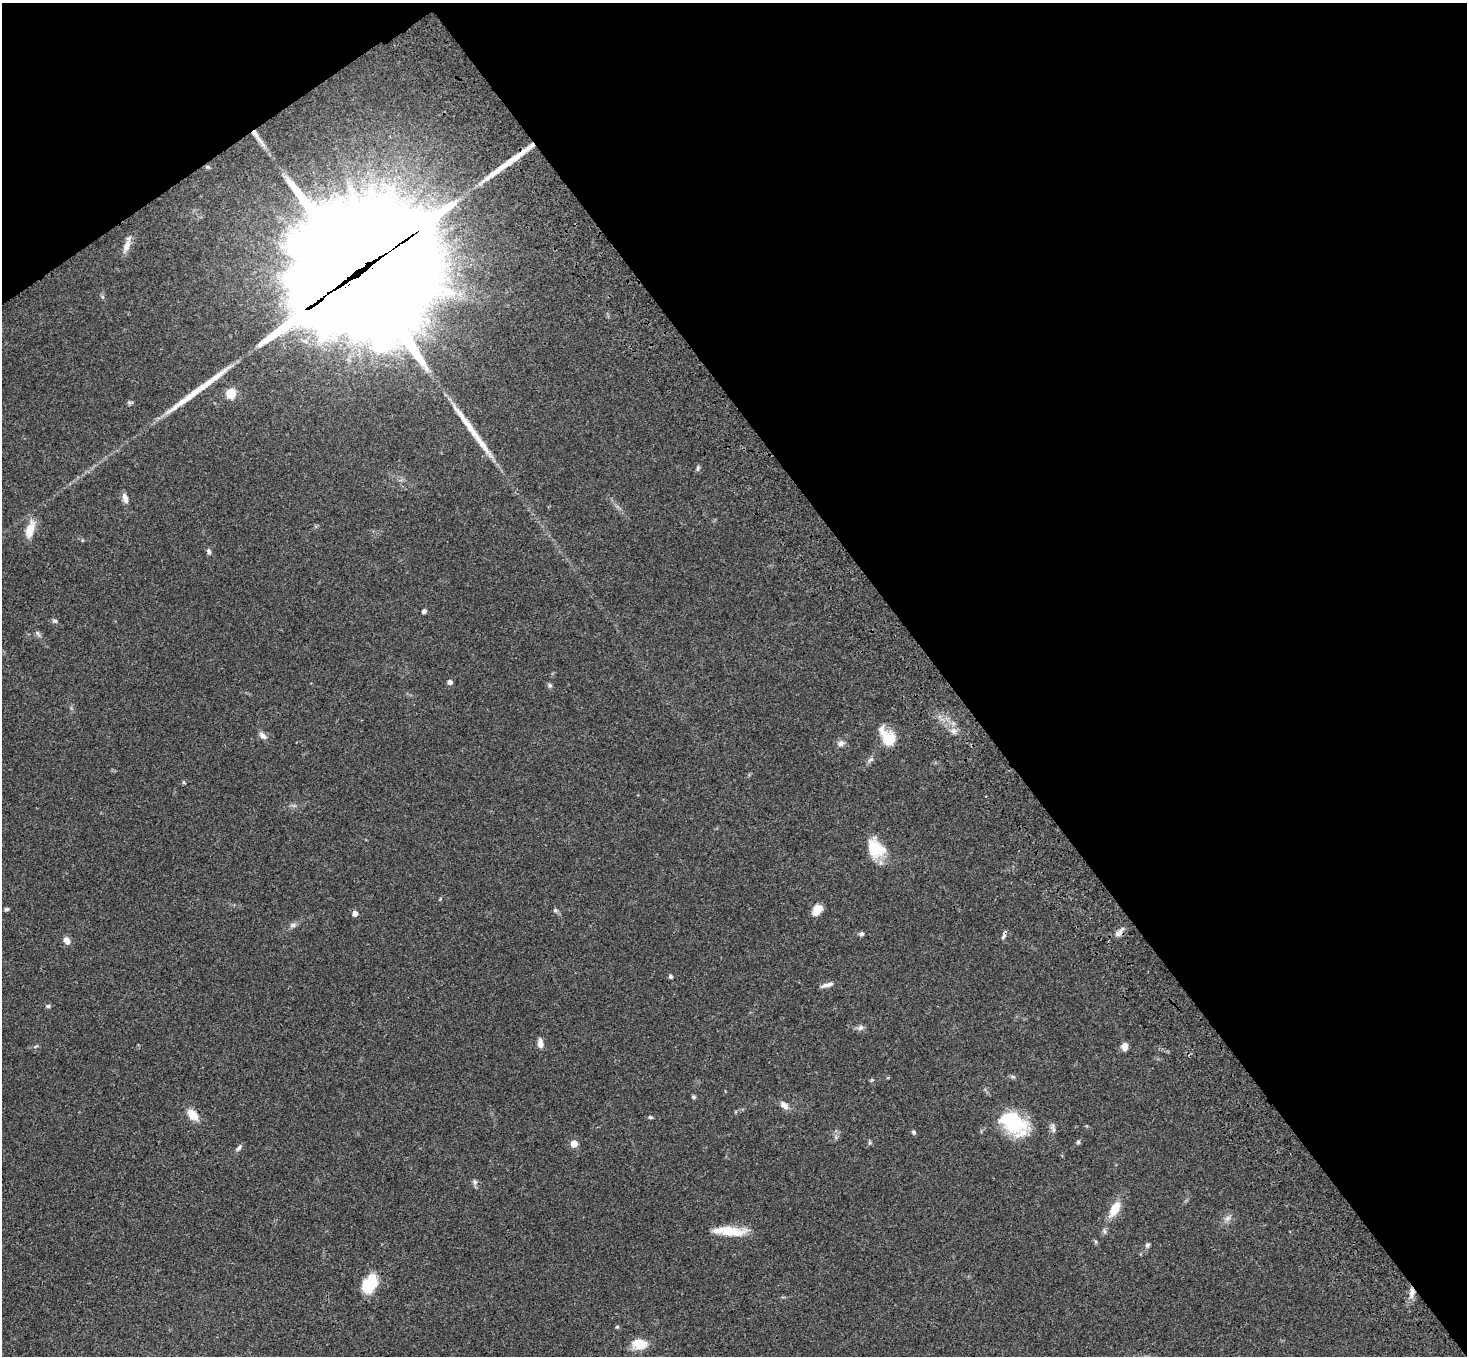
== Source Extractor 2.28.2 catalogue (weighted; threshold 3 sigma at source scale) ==
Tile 3 of 4 x 4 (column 3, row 1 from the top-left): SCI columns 3037-4501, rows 4438-5791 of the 6069 x 6028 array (HDU 1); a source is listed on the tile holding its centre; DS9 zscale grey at full resolution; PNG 1469 x 1358 px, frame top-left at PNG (2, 3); no overlay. Shown black and unused: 39% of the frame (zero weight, under 3 of 4 exposures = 6% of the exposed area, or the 3 px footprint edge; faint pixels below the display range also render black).
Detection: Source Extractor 2.28.2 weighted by HDU 2 'WHT'; one run over the whole footprint, this tile lists its part. Background 0.0468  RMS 0.0052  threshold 0.0232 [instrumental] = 3 sigma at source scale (4.5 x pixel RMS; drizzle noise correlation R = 1.50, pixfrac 1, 0.05/0.05 arcsec/px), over >= 5 px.
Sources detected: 59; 3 long thin detections or spike segments (spike, bleed or trail) — not listed; the other 56 listed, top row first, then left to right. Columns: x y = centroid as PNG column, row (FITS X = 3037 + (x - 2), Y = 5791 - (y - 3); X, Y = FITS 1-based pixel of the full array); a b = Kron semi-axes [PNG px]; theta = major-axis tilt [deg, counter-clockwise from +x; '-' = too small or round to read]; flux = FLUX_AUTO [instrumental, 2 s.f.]
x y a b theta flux
257 137 34 5 -53 4.7
127 246 20 7 68 3.8
358 274 72 39 34 33000
231 393 12 10 77 6.9
130 402 9 3 4 0.76
698 468 8 4 77 0.93
125 498 12 6 -74 2.5
30 529 24 10 74 6.8
209 552 8 5 -67 1.1
424 611 5 4 - 1.4
55 621 7 5 -11 1.1
37 633 6 6 - 1
450 682 4 4 - 2.1
550 685 6 6 - 1
954 731 8 6 22 1.8
262 736 11 7 -44 2.2
888 738 18 11 -49 15
841 743 10 7 40 1.8
870 760 9 4 30 1.1
183 782 6 4 -90 0.59
876 848 23 17 -54 14
7 909 6 4 15 0.85
555 910 5 5 - 0.82
817 910 13 9 56 5.1
355 913 5 4 - 2.8
293 925 8 6 1 1.3
1119 933 15 6 51 2.5
861 934 6 5 - 1.2
1004 935 12 4 72 1.3
67 940 9 7 -59 3
671 976 5 4 - 0.92
827 985 16 5 16 2.3
48 1006 6 5 - 0.81
860 1028 8 7 - 1.6
540 1043 11 7 -85 2.8
1124 1046 8 6 89 3.6
1013 1077 6 4 -19 0.77
693 1097 6 5 - 0.74
784 1105 13 7 -43 2.9
193 1115 18 10 -47 5.5
651 1117 6 4 -3 0.72
1013 1122 30 20 -30 31
1053 1128 14 5 -77 1.7
914 1132 5 4 - 0.95
1078 1142 5 4 - 0.83
574 1144 5 5 - 7.3
239 1148 11 4 53 1.3
475 1182 7 6 - 1.1
1114 1209 20 10 60 8.1
1227 1218 8 6 21 1.8
730 1231 40 10 -5 12
1147 1245 6 6 - 1.1
370 1284 21 14 57 15
1412 1292 13 7 81 3.4
617 1327 5 4 - 0.63
639 1344 17 11 -1 8.7
Overlapping masked pixels (flux is a lower limit): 5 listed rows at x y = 257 137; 358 274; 1119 933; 1004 935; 1412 1292